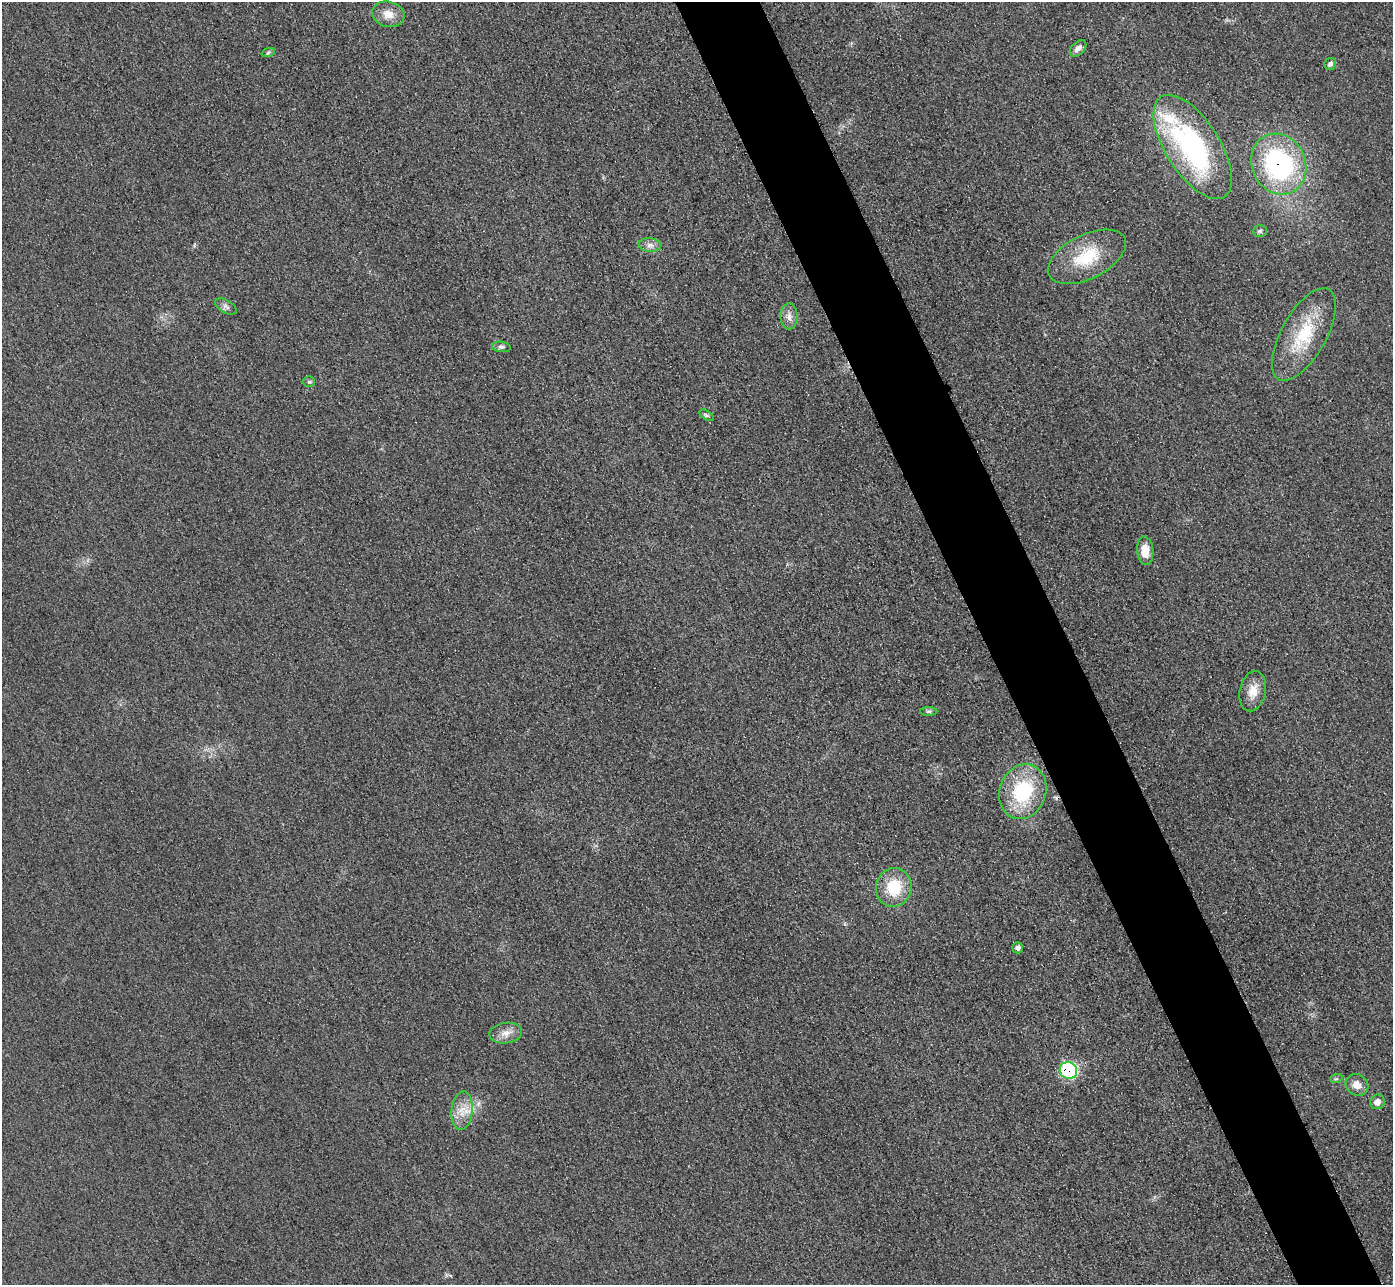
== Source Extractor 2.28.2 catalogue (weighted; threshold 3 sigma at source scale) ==
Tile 6 of 4 x 4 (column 2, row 2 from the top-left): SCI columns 1422-2812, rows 2874-4156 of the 5626 x 5614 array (HDU 1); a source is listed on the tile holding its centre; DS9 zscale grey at full resolution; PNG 1395 x 1287 px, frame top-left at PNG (2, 2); each listed source drawn as its Kron ellipse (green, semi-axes under 4 px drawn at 4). Shown black and unused: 6% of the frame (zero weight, under 3 of 4 exposures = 3% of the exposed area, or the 3 px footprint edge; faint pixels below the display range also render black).
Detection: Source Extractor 2.28.2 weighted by HDU 2 'WHT'; one run over the whole footprint, this tile lists its part. Background 0.0856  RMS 0.017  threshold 0.0786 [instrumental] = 3 sigma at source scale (4.5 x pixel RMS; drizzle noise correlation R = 1.50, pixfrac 1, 0.05/0.05 arcsec/px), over >= 5 px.
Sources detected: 29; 1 cosmic-ray / hot-pixel residue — neither listed nor drawn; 1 inside a brighter listed object's ellipse — not listed separately; the other 27 listed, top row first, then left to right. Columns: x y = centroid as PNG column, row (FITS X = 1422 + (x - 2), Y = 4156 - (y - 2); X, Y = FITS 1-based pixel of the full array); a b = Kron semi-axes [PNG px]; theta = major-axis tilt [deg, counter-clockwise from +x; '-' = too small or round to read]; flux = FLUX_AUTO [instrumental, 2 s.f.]
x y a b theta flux
388 14 16 12 -15 21
1078 48 10 6 45 9.6
268 53 7 4 20 2.9
1330 64 6 5 - 5.7
1193 147 59 27 -57 330
1279 164 31 27 -65 290
1260 231 7 6 - 3.6
650 245 11 7 -6 8.5
1087 257 42 22 27 82
226 306 12 6 -29 6.4
789 316 13 8 -89 12
1304 334 51 22 61 100
501 347 9 5 -6 4.6
309 382 6 5 - 2.9
707 415 8 4 -34 3.4
1145 551 14 8 -86 25
1253 691 20 13 78 25
929 711 9 4 1 3.3
1023 792 28 23 69 130
894 887 19 17 74 65
1018 948 5 5 - 5.3
506 1033 16 10 8 16
1068 1070 9 8 - 230
1336 1079 6 4 18 2.4
1357 1085 12 10 -34 16
1377 1102 7 7 - 12
462 1111 19 10 84 25
Overlapping masked pixels (flux is a lower limit): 2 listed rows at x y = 1279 164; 1068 1070